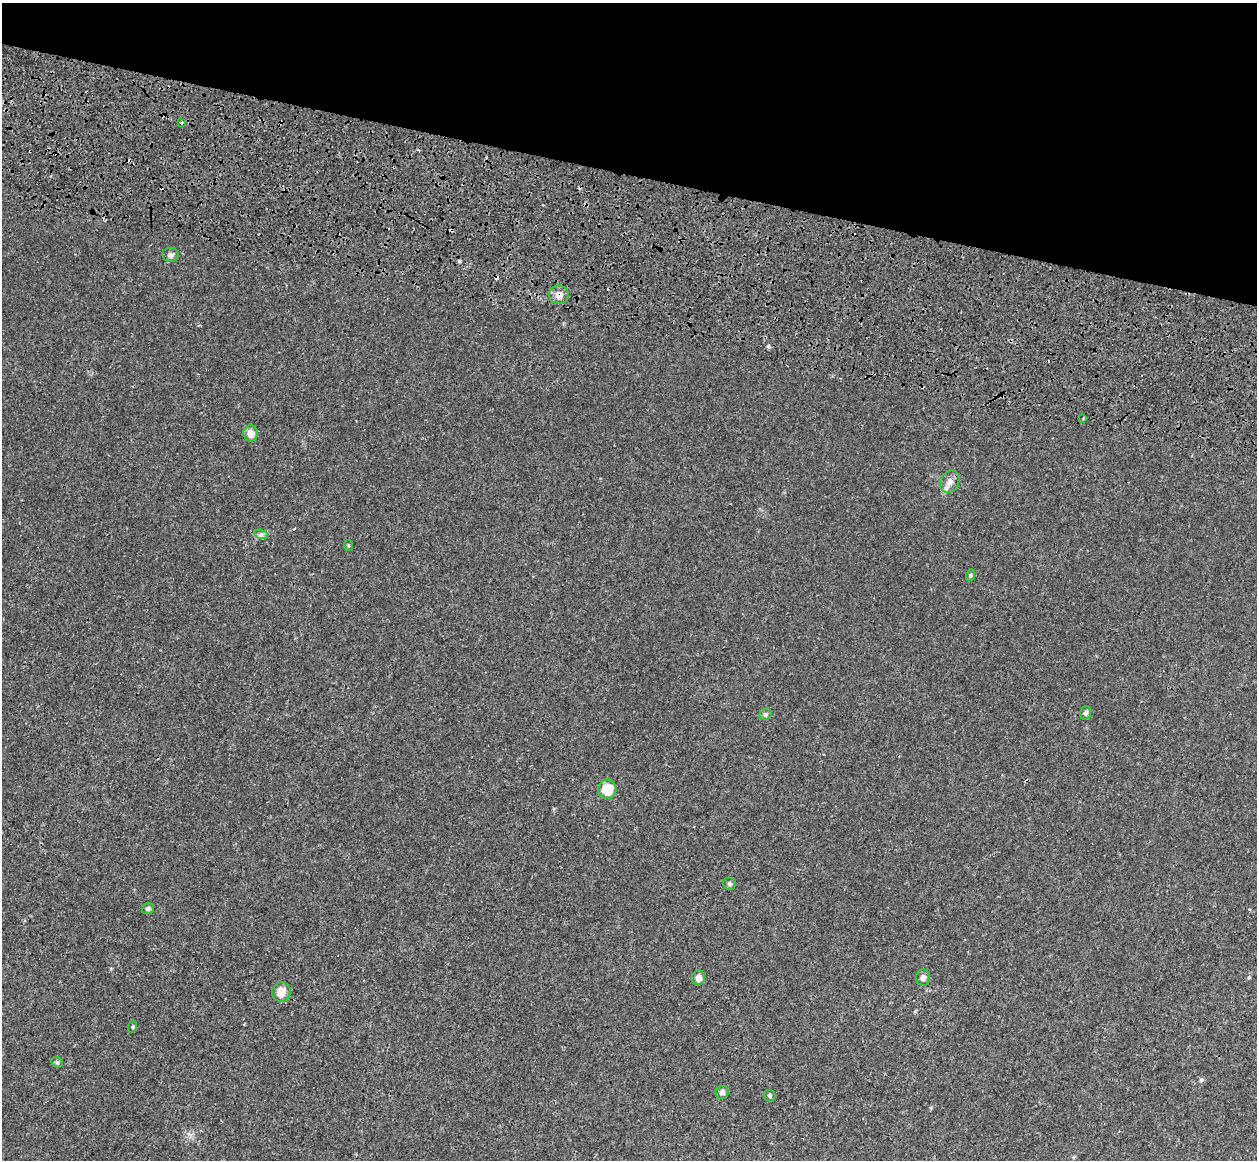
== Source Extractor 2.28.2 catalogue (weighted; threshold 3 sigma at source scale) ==
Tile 2 of 4 x 4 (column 2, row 1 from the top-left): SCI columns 1401-2655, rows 4088-5245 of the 5358 x 5763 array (HDU 1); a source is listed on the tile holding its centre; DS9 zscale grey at full resolution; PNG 1259 x 1162 px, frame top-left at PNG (2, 3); each listed source drawn as its Kron ellipse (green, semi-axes under 4 px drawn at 4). Shown black and unused: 15% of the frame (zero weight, under 3 of 4 exposures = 17% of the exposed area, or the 3 px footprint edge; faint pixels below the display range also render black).
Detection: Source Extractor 2.28.2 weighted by HDU 2 'WHT'; one run over the whole footprint, this tile lists its part. Background 3.37e-04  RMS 0.0013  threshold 0.00577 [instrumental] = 3 sigma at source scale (4.5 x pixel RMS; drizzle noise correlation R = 1.50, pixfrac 1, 0.0396/0.0396 arcsec/px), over >= 5 px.
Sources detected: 24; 3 cosmic-ray / hot-pixel residue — neither listed nor drawn; the other 21 listed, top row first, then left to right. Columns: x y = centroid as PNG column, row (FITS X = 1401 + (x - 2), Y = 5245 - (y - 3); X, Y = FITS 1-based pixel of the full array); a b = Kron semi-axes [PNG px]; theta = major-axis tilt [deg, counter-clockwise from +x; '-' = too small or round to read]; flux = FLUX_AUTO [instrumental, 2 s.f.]
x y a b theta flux
182 123 4 3 - 0.38
170 255 8 7 - 0.4
559 295 10 9 - 0.81
1083 418 3 2 - 0.11
251 433 8 7 - 0.88
950 482 11 9 60 0.77
261 534 7 4 -18 0.26
349 545 5 3 - 0.14
971 575 6 4 71 0.16
1086 713 7 5 71 0.3
765 714 7 5 21 0.24
607 789 9 9 - 2.8
729 884 6 6 - 0.25
148 909 6 5 - 0.3
698 978 7 6 - 0.74
923 978 8 7 - 0.47
281 992 10 9 - 1.4
133 1027 6 4 70 0.15
57 1062 6 5 - 0.19
722 1092 6 6 - 0.44
770 1095 6 6 - 0.23
Overlapping masked pixels (flux is a lower limit): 2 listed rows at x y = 182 123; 559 295